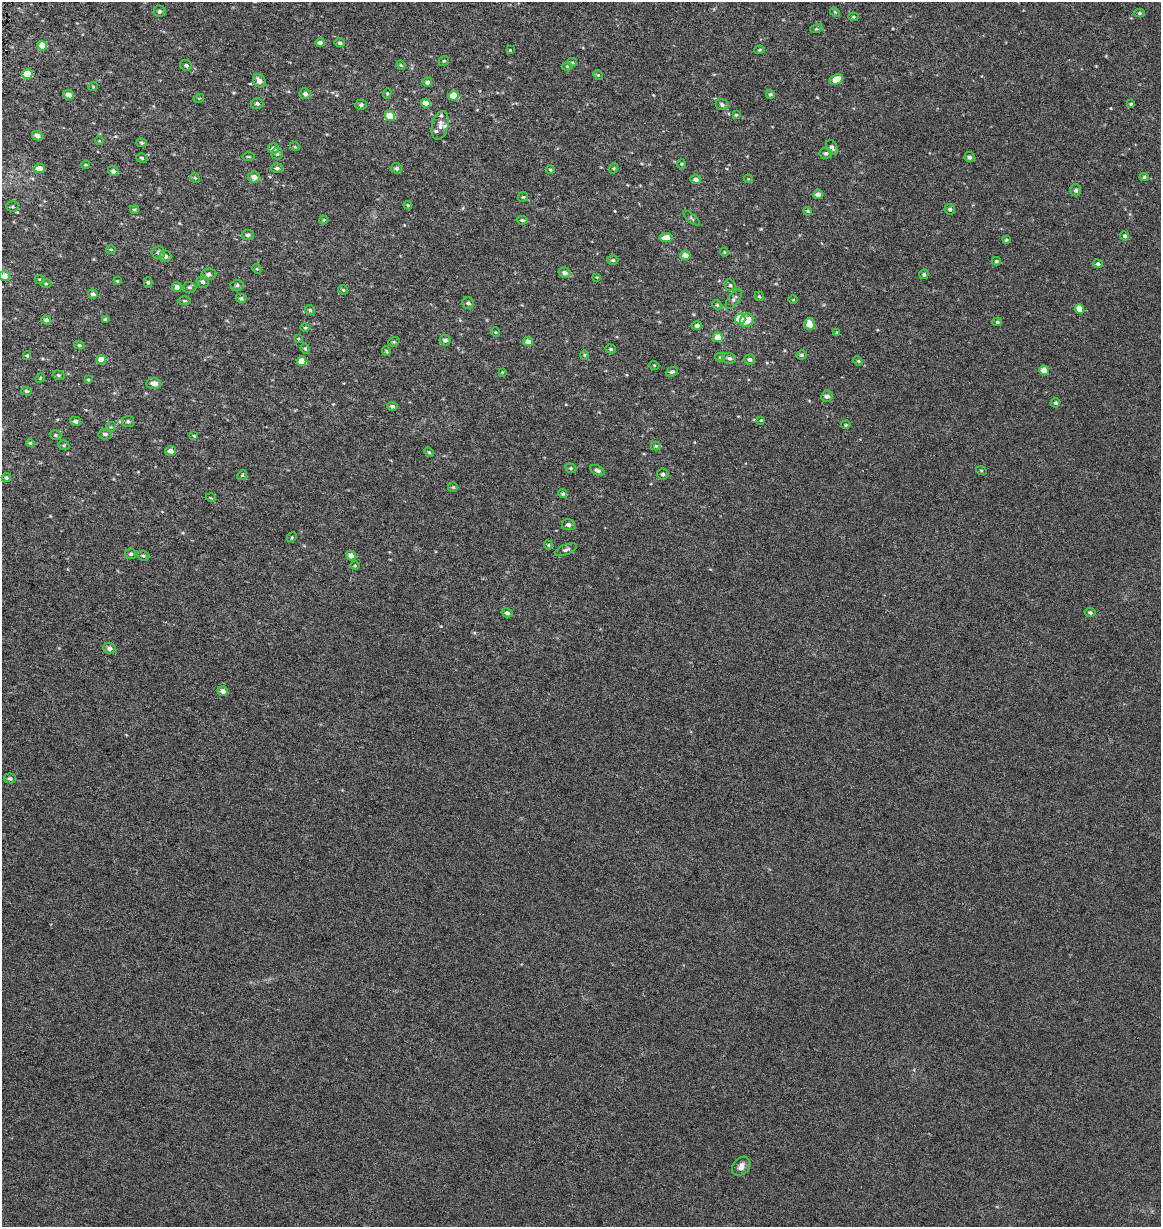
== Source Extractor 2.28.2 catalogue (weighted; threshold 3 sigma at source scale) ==
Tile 11 of 4 x 4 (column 3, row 3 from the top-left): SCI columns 2605-3763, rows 1226-2450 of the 5150 x 4910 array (HDU 1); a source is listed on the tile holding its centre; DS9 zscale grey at full resolution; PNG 1163 x 1229 px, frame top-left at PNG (2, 2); each listed source drawn as its Kron ellipse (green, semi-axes under 4 px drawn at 4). Shown black and unused: <1% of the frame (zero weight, under 3 of 6 exposures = <1% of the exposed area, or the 3 px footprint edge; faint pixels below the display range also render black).
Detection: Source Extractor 2.28.2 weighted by HDU 2 'WHT'; one run over the whole footprint, this tile lists its part. Background 0.00109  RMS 0.0025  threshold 0.0103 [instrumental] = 3 sigma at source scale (4.09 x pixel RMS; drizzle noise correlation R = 1.36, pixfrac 0.8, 0.0396/0.0396 arcsec/px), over >= 5 px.
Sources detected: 187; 3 inside a brighter listed object's ellipse — not listed separately; the other 184 listed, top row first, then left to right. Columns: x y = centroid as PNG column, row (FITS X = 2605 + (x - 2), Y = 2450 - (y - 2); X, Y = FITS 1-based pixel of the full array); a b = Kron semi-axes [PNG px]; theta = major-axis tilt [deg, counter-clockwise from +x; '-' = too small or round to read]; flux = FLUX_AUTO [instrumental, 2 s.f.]
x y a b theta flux
159 11 6 6 - 0.46
835 12 5 4 - 0.26
1140 13 5 4 - 0.4
853 17 5 4 - 0.3
816 29 6 4 17 0.31
320 42 4 4 - 0.79
340 43 5 4 - 0.56
42 46 5 4 - 3.6
510 50 3 3 - 0.19
759 50 5 4 - 0.31
444 61 5 4 - 0.3
572 62 5 4 - 0.3
186 65 6 5 - 0.48
401 65 5 4 - 0.24
567 66 5 3 - 0.21
27 74 5 4 - 4.6
598 75 5 4 - 0.29
836 79 7 4 26 2.9
259 81 7 5 -55 1.2
427 82 5 4 - 0.81
93 87 4 4 - 0.23
387 93 5 4 - 0.27
305 94 6 5 - 0.74
770 94 4 4 - 0.39
69 95 5 5 - 1.3
453 96 5 5 - 4.7
199 98 5 3 - 0.23
257 103 6 5 - 0.57
426 103 5 4 - 1.9
722 104 6 5 - 0.61
1131 104 4 3 - 0.31
361 105 6 5 - 0.44
736 115 4 4 - 0.29
390 116 5 5 - 4.5
440 125 14 8 77 1.4
37 136 5 4 - 1.2
99 141 4 3 - 0.14
141 143 5 4 - 0.31
295 147 5 3 - 0.22
832 147 8 5 -61 0.75
273 148 5 5 - 1
826 153 6 5 - 0.54
277 154 6 5 - 0.44
249 157 6 3 -1 0.23
969 157 5 5 - 0.62
142 158 6 4 -18 0.39
681 164 4 4 - 0.24
86 165 4 2 - 0.19
39 168 5 4 - 1.7
277 168 6 5 - 0.51
396 168 6 5 - 0.54
614 168 5 3 - 0.26
550 170 4 4 - 0.24
113 171 5 5 - 0.68
254 177 6 5 - 1.2
1144 177 4 4 - 0.35
195 178 5 4 - 0.24
696 179 5 4 - 0.96
748 179 4 3 - 0.17
1076 190 6 5 - 0.67
818 195 5 4 - 1.1
523 197 5 4 - 0.29
408 205 4 3 - 0.25
13 206 6 5 - 0.4
134 209 4 4 - 0.34
950 209 5 5 - 0.49
808 211 4 3 - 0.29
691 218 10 3 -41 0.37
324 220 4 4 - 0.2
522 220 5 4 - 0.39
248 235 6 5 - 0.59
1125 236 4 4 - 0.51
666 238 6 4 8 2.4
1006 240 4 4 - 0.3
111 249 5 3 - 0.2
158 252 6 6 - 0.6
724 252 4 4 - 0.23
685 255 5 5 - 1.5
165 256 6 6 - 0.7
613 260 5 4 - 0.39
996 261 4 4 - 0.31
1098 264 5 4 - 0.53
257 269 5 3 - 0.19
565 273 6 5 - 0.81
209 274 7 6 - 0.78
924 274 5 4 - 0.42
5 276 5 5 - 1.7
597 277 4 3 - 0.18
40 280 5 3 - 0.24
117 281 4 3 - 0.19
148 282 5 4 - 0.34
203 282 6 6 - 0.74
46 283 6 4 0 0.3
237 285 6 5 - 0.53
730 285 6 5 - 0.43
177 287 5 4 - 1.1
189 287 7 5 -1 0.47
343 290 5 4 - 0.31
93 294 5 4 - 0.62
759 296 5 4 - 0.3
241 298 5 4 - 0.51
734 299 11 5 55 0.7
793 300 4 3 - 0.19
185 301 6 3 0 0.3
468 303 6 6 - 0.59
717 305 5 4 - 0.31
1079 309 4 4 - 3
310 310 5 5 - 0.36
106 319 4 3 - 0.48
740 319 5 5 - 11
46 320 5 4 - 0.88
747 320 7 6 - 2.4
997 322 5 4 - 0.32
809 324 6 5 - 2.5
697 325 5 4 - 0.72
305 327 4 3 - 0.23
495 332 5 3 - 0.2
837 332 4 4 - 0.2
718 337 5 4 - 2.9
298 339 4 3 - 0.21
445 340 5 5 - 0.87
528 341 5 4 - 1.3
394 342 6 4 20 0.35
79 345 5 4 - 0.43
305 349 5 4 - 0.26
611 349 5 4 - 0.33
386 351 5 4 - 0.29
584 355 4 4 - 0.25
802 355 5 4 - 0.39
27 356 4 4 - 0.3
720 357 4 4 - 0.24
729 358 7 5 -15 0.65
101 360 4 4 - 2.6
749 360 5 5 - 0.57
302 361 5 4 - 3.6
858 361 5 4 - 0.25
654 365 5 3 - 0.19
1044 370 5 5 - 2.9
502 372 3 3 - 0.17
672 372 6 4 22 0.45
59 375 6 4 -20 0.33
40 378 5 4 - 0.24
88 380 4 3 - 0.22
154 383 7 5 -5 1.3
26 391 5 4 - 0.35
827 396 6 5 - 0.74
1055 403 5 4 - 0.38
392 406 5 4 - 0.6
761 420 4 4 - 0.21
76 421 5 4 - 0.66
128 421 6 5 - 0.46
846 425 5 4 - 0.27
111 427 5 5 - 0.27
105 434 6 5 - 0.59
55 435 6 4 -16 0.34
194 436 4 3 - 0.2
30 443 4 4 - 0.3
64 445 6 4 -19 0.33
656 446 5 4 - 0.33
171 451 5 5 - 1.2
429 452 5 4 - 0.28
571 468 6 4 -20 0.31
597 470 7 4 -26 0.66
981 470 5 3 - 0.23
663 474 6 5 - 0.62
242 475 5 4 - 0.28
6 478 4 4 - 0.46
453 487 5 5 - 0.4
563 494 4 4 - 0.35
211 498 5 3 - 0.21
568 525 6 5 - 0.75
292 537 5 4 - 0.28
548 545 4 4 - 0.29
566 550 11 5 22 0.73
131 554 5 5 - 0.46
351 555 5 5 - 1.7
143 556 6 4 -18 0.44
355 566 5 3 - 0.21
507 613 5 4 - 0.65
1090 613 5 4 - 0.52
109 648 6 5 - 0.94
223 691 5 4 - 0.98
10 778 6 5 - 0.47
741 1166 10 8 50 1.4